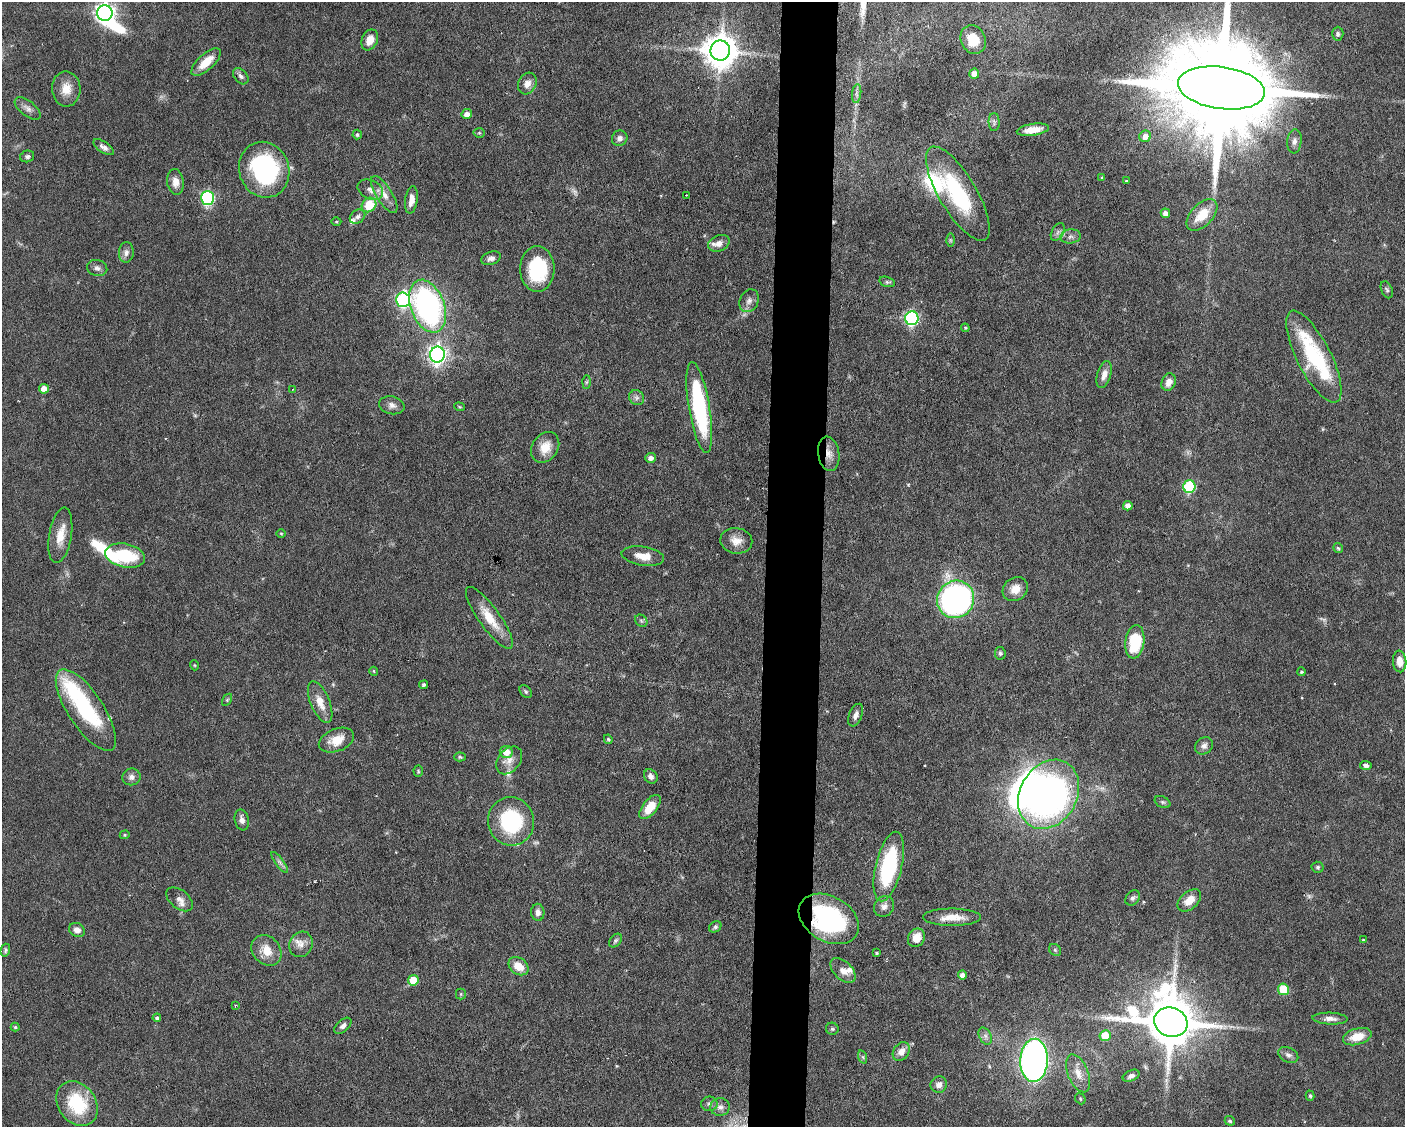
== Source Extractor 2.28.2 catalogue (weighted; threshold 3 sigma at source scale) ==
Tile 5 of 3 x 4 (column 2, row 2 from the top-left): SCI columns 1511-2913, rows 2253-3377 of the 4529 x 4503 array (HDU 1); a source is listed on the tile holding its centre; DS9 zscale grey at full resolution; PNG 1407 x 1129 px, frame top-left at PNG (2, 2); each listed source drawn as its Kron ellipse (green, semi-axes under 4 px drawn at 4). Shown black and unused: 4% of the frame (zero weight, under 3 of 6 exposures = <1% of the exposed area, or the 3 px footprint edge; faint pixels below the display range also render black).
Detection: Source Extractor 2.28.2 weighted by HDU 2 'WHT'; one run over the whole footprint, this tile lists its part. Background 0.0625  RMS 0.0034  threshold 0.0138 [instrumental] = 3 sigma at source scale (4.09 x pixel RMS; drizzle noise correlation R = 1.36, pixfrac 0.8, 0.05/0.05 arcsec/px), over >= 5 px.
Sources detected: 170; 2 too faint to see at this stretch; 4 inside a brighter object's white glare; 1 cosmic-ray / hot-pixel residue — neither listed nor drawn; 7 inside a brighter listed object's ellipse — not listed separately; the other 156 listed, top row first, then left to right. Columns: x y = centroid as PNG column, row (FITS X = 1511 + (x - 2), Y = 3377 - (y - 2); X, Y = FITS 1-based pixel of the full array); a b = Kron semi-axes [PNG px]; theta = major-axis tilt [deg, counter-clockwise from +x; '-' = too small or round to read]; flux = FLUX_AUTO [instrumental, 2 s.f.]
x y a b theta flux
105 13 8 7 - 170
1338 34 7 5 89 0.84
973 39 15 12 -66 6.6
370 40 11 8 66 3.2
720 50 10 10 - 630
206 62 18 8 42 5.6
974 74 5 5 - 2.8
241 76 9 6 -49 0.99
527 83 11 9 63 2.3
1221 88 44 21 -8 13000
66 89 17 14 -88 4.5
857 94 9 4 82 1
28 108 15 7 -38 1.8
467 114 5 5 - 1.9
994 122 9 5 -89 0.93
1033 130 16 5 8 4.1
479 133 5 5 - 0.41
357 135 5 4 - 0.62
1145 136 6 5 - 2.3
620 138 8 7 - 1.4
1294 141 12 7 85 1.4
104 147 12 5 -35 1.4
27 156 7 6 - 0.82
264 170 28 25 -70 42
1102 178 4 3 - 0.32
1126 181 3 3 - 0.35
175 182 13 8 -83 2.7
370 190 13 9 -25 2.3
384 194 21 8 -58 3.1
958 194 53 19 -59 28
686 195 2 2 - 0.24
208 198 7 6 - 48
411 200 14 6 81 2.5
369 205 8 6 44 9.4
1165 213 5 4 - 1.6
1202 215 19 11 46 7.1
358 217 8 6 36 1.1
336 222 5 3 - 0.3
1058 232 9 6 60 1.1
1071 236 10 7 6 1.3
950 240 7 4 -89 0.44
719 243 11 7 25 2.2
126 252 10 7 85 1.5
491 258 10 6 20 1.4
97 268 10 8 -14 1.2
537 269 23 17 -90 21
887 282 8 5 -15 0.7
1387 290 9 5 -66 0.65
403 300 7 7 - 54
749 301 12 9 64 1.8
428 306 27 17 -69 83
912 318 7 6 - 60
965 328 4 3 - 0.4
437 355 8 7 - 130
1314 357 51 17 -63 29
1104 375 14 6 73 2.3
586 382 6 4 88 0.51
1169 382 9 7 68 2.5
44 389 5 5 - 3
293 389 4 2 - 0.22
637 398 8 7 - 1.2
392 405 13 9 -13 1.7
459 407 5 4 - 0.36
699 408 46 10 -81 37
545 447 16 13 55 4.9
829 454 17 10 -81 3.2
651 458 5 5 - 1.6
1189 486 6 6 - 27
1128 506 5 4 - 1.9
281 533 5 3 - 0.3
60 535 28 11 80 5.5
736 541 16 12 -9 3.5
1338 548 5 4 - 0.48
125 556 20 11 -12 17
643 556 21 9 -9 4.2
1015 589 13 11 38 3.5
956 599 19 18 - 95
489 618 37 10 -54 7.8
641 621 7 5 -45 0.61
1135 642 17 9 82 16
1000 653 6 5 - 0.69
1400 661 11 6 -86 2.7
194 665 5 3 - 0.26
374 671 4 4 - 0.44
1301 672 4 4 - 0.45
424 685 4 4 - 0.64
526 691 7 5 -50 0.59
227 700 7 4 56 0.45
320 702 22 9 -68 4.6
86 710 47 17 -56 30
856 715 12 6 67 1.6
608 739 5 4 - 0.39
336 740 18 11 21 5.3
1204 746 9 8 - 1.3
506 752 6 6 - 3.5
460 757 6 4 -3 0.54
509 760 15 11 51 2.9
1366 765 6 4 -7 0.87
418 771 5 4 - 0.43
651 776 8 6 -53 1.3
131 777 9 8 - 1.5
1049 794 36 28 61 130
1163 802 8 5 -26 0.69
650 807 14 7 51 6.1
242 820 10 7 -77 1.7
511 821 24 23 - 27
125 835 5 4 - 0.41
280 862 12 3 -54 1
889 867 35 13 77 32
1318 867 6 5 - 0.58
1133 898 8 6 47 0.95
179 899 15 9 -38 2.1
1189 900 14 8 41 4
884 906 11 9 46 1.9
538 912 8 6 -87 1.6
952 917 29 8 0 5.1
829 919 32 22 -30 47
715 927 6 5 - 0.63
77 930 8 7 - 1.9
916 938 10 8 59 4.2
615 940 8 5 50 0.67
1363 940 3 3 - 0.3
301 944 13 11 61 2.7
5 950 6 4 74 0.64
266 950 16 13 -47 5.5
1055 950 6 5 - 0.59
876 953 3 3 - 0.34
518 966 11 8 -36 4.7
843 970 15 9 -45 2.5
962 975 4 4 - 1.6
413 980 5 5 - 8.4
1283 989 5 5 - 11
461 994 5 5 - 0.37
235 1005 3 2 - 0.37
157 1018 4 4 - 0.71
1330 1019 17 6 -3 2
1171 1022 17 14 -19 1900
343 1026 10 5 42 1.2
15 1027 4 4 - 0.35
832 1029 6 6 - 0.69
985 1036 9 6 -61 1.2
1105 1036 5 5 - 6.7
1357 1037 15 8 16 5.4
901 1052 10 7 57 2.5
1288 1055 10 7 -27 1.3
863 1057 7 4 -71 0.58
1034 1060 21 14 87 150
1078 1073 20 10 -68 3.7
1131 1076 9 5 26 1.2
939 1085 8 8 - 1.8
1310 1096 5 4 - 0.49
1080 1099 6 5 - 0.45
77 1104 24 18 -53 18
709 1104 8 7 - 1
720 1107 10 9 - 1.6
1230 1121 5 4 - 0.55
Overlapping masked pixels (flux is a lower limit): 3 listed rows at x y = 403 300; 829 454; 829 919
Isophote crosses this tile's border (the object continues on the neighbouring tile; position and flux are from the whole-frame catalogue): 2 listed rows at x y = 105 13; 1221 88